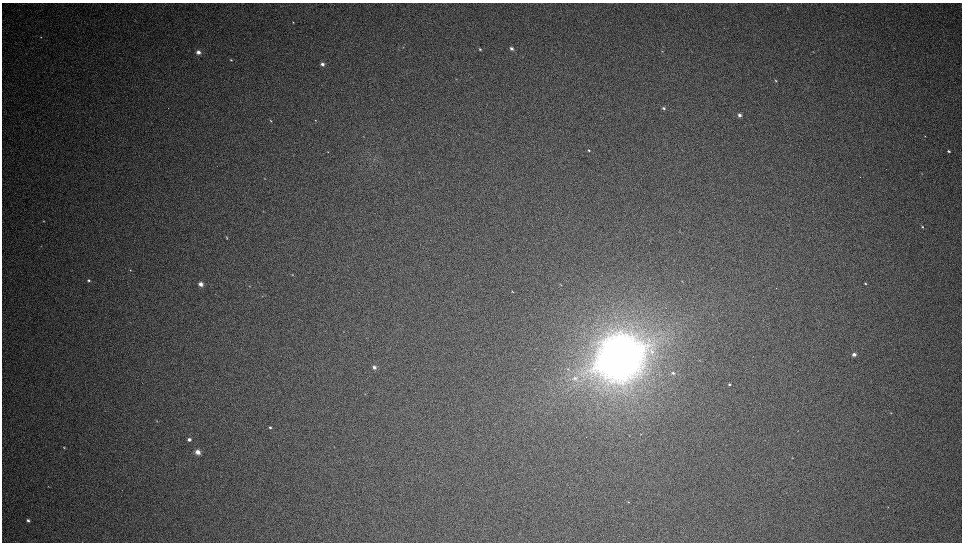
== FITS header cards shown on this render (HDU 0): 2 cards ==
NAXIS1  =                 1920
NAXIS2  =                 1080

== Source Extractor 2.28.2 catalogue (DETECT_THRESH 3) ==
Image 1920 x 1080 px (HDU 0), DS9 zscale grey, zoomed out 1/2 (1 PNG px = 2 x 2 image px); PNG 964 x 544 px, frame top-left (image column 1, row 1079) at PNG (2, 3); no overlay
Background 63.4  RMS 1.9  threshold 5.83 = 3 sigma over >= 5 px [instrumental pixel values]
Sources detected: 64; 1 cannot appear on this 1/2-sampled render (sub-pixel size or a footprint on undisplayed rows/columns) and is not listed; the other 63 listed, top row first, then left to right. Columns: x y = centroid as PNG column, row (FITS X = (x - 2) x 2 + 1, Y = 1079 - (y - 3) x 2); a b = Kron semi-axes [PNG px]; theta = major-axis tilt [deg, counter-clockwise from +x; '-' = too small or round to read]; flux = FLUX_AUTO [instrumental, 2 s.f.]
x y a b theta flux
788 8 3 3 - 290
293 22 3 2 - 290
41 37 3 2 - 270
403 47 3 3 - 300
398 49 3 2 - 160
480 49 2 2 - 450
511 49 4 3 - 1300
662 51 4 2 - 210
198 52 4 3 - 2800
813 52 3 2 - 170
231 60 3 2 - 380
322 64 4 3 - 1800
456 79 3 1 - 140
776 81 4 3 - 420
664 108 3 3 - 720
739 115 4 4 - 1500
315 120 3 2 - 220
271 121 3 2 - 390
925 136 3 2 - 240
364 137 3 2 - 130
588 150 3 2 - 600
949 151 5 3 - 870
328 152 3 2 - 140
293 156 3 3 - 210
922 174 3 2 - 210
264 179 3 2 - 150
264 211 3 2 - 150
43 221 3 2 - 260
922 227 4 3 - 440
679 232 3 2 - 160
227 238 4 2 - 320
41 246 3 2 - 130
130 270 4 3 - 360
292 275 4 3 - 290
88 280 4 3 - 830
201 284 4 3 - 2700
865 284 3 2 - 530
561 285 3 2 - 200
249 286 4 2 - 200
512 291 3 2 - 290
262 296 3 2 - 210
713 314 3 2 - 140
241 349 3 1 - 110
652 351 7 6 - 1800
854 354 4 3 - 1800
620 357 34 31 34 400000
374 367 5 4 - 1300
673 373 3 2 - 490
575 378 6 5 - 1300
729 385 4 3 - 550
365 394 3 2 - 230
891 413 4 2 - 280
157 421 4 2 - 240
270 427 4 3 - 730
641 434 4 2 - 190
189 439 3 3 - 1400
64 447 4 3 - 370
198 452 5 4 - 2900
792 458 3 2 - 200
48 486 4 2 - 180
628 502 4 2 - 290
888 507 3 2 - 230
28 520 3 3 - 950
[1 sub-pixel or undisplayed-footprint detection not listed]